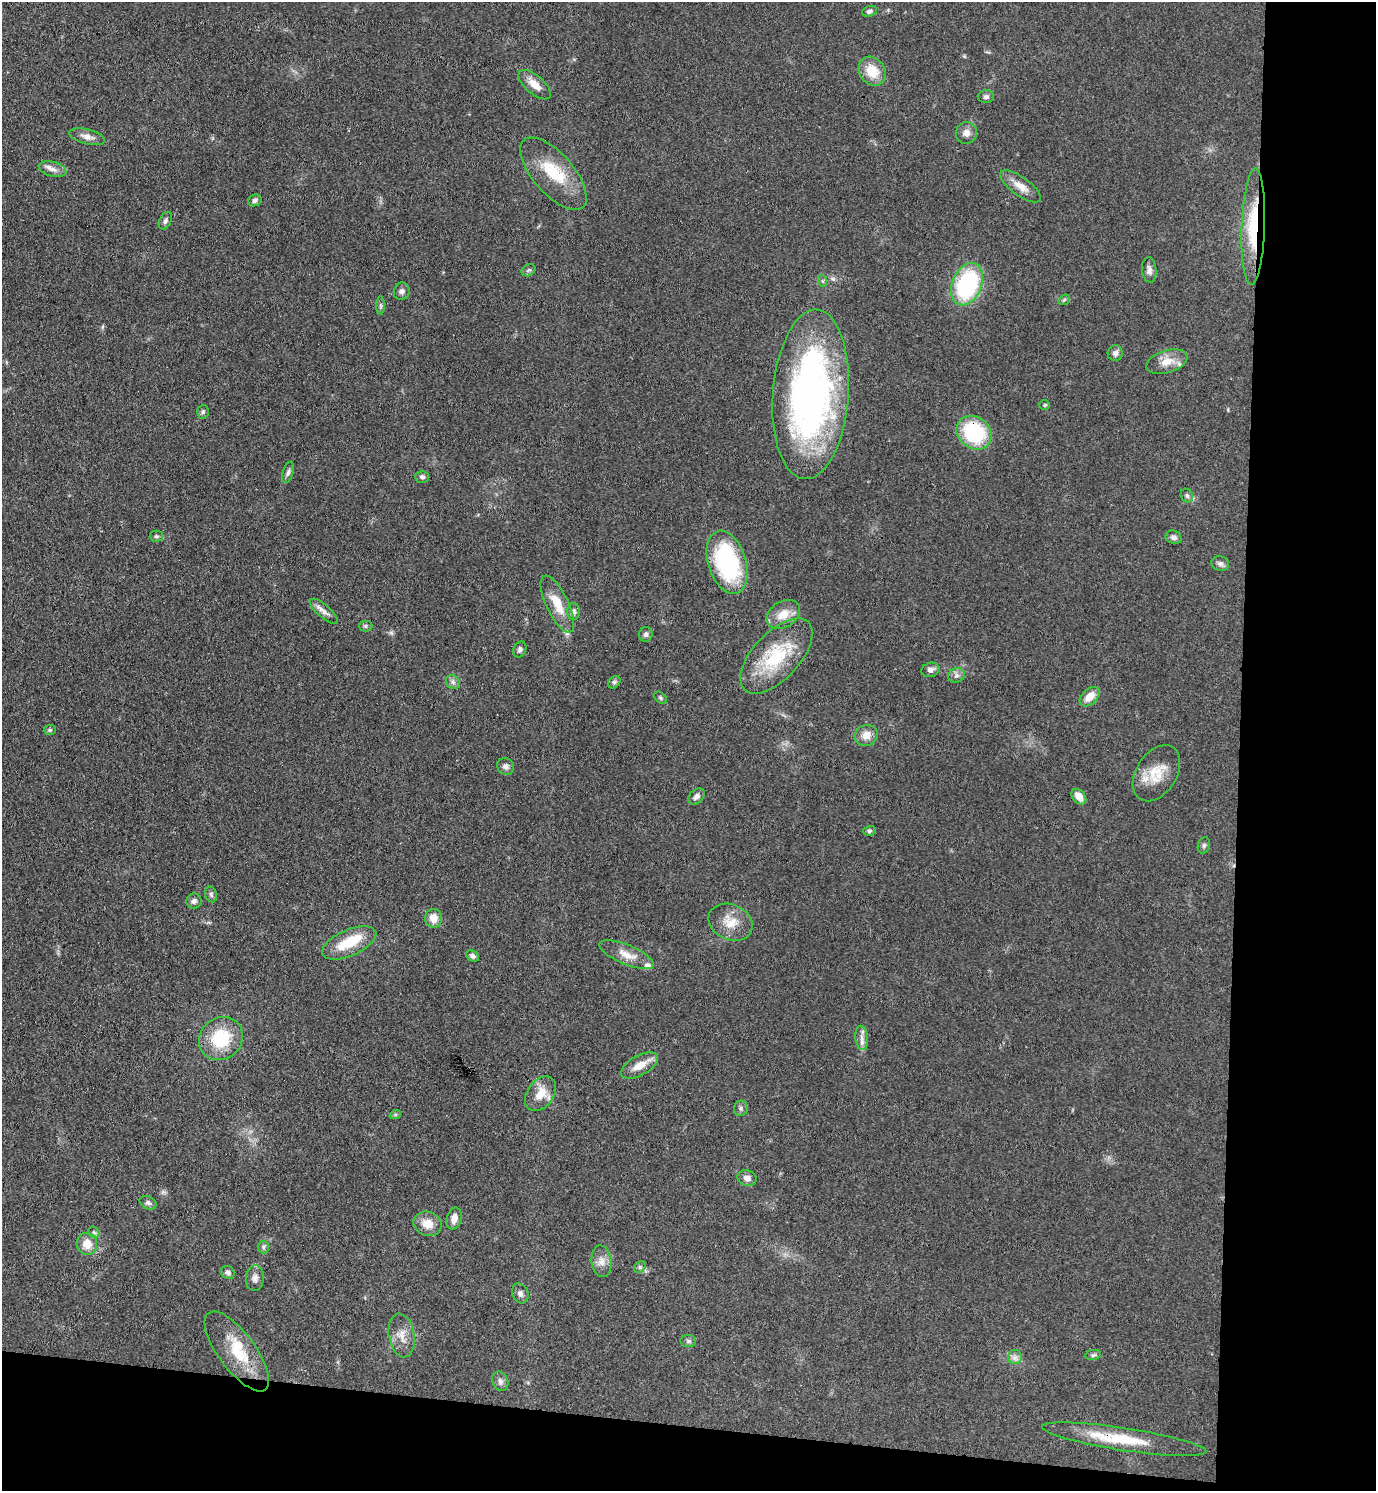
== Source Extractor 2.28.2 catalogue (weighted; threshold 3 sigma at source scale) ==
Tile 9 of 3 x 3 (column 3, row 3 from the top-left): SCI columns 3018-4391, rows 7-1495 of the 4553 x 4479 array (HDU 1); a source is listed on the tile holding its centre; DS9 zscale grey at full resolution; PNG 1378 x 1493 px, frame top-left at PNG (2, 2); each listed source drawn as its Kron ellipse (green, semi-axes under 4 px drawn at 4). Shown black and unused: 14% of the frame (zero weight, under 3 of 4 exposures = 5% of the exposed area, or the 3 px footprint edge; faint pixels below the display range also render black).
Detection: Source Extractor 2.28.2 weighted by HDU 2 'WHT'; one run over the whole footprint, this tile lists its part. Background 0.14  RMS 0.0073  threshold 0.0327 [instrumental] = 3 sigma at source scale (4.5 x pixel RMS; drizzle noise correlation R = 1.50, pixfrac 1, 0.05/0.05 arcsec/px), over >= 5 px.
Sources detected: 91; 5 inside a brighter listed object's ellipse — not listed separately; the other 86 listed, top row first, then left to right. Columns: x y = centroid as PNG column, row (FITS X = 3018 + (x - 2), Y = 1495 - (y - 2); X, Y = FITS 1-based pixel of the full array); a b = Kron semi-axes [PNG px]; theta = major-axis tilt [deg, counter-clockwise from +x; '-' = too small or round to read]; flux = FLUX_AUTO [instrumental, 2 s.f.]
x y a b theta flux
869 11 8 5 18 1.8
872 71 15 12 -54 16
535 85 20 9 -41 8.4
986 97 8 6 2 2.1
966 133 11 10 - 4.9
87 137 18 7 -14 5
52 169 14 7 -14 4.6
553 174 45 20 -49 33
1020 186 24 9 -36 8.9
255 200 7 5 25 1.8
165 221 9 6 63 2.1
1253 227 58 11 88 42
529 270 7 5 34 1.5
1149 270 13 7 -85 3.8
823 281 6 4 -71 1.1
967 284 22 14 67 89
402 291 9 8 - 2.5
1064 300 6 4 43 1.1
381 306 9 4 90 1.6
1115 353 8 7 - 2.9
1167 362 21 11 17 10
811 394 85 38 86 320
1045 405 5 5 - 1
203 412 7 5 87 1.6
974 433 19 15 -38 55
288 472 11 5 73 2.2
422 477 7 6 - 1.9
1187 496 7 5 -58 2
156 536 6 5 - 1.6
1174 537 8 6 -24 2.9
727 562 32 19 -72 90
1220 564 9 7 -14 2.5
557 604 31 11 -64 16
324 611 17 6 -40 4.5
573 612 8 6 90 2.7
783 614 18 13 33 11
366 626 6 5 - 1.4
646 634 7 6 - 2.1
520 649 8 6 64 2.2
776 656 46 23 47 45
930 670 9 7 15 3.5
956 675 8 7 - 2.7
453 682 7 6 - 2.3
614 682 7 5 44 1.5
1090 697 11 7 44 9.7
660 698 7 5 -42 1.2
50 730 6 5 - 1.4
866 735 12 10 24 7.2
506 766 9 8 - 3.1
1156 773 31 20 57 19
696 796 9 6 44 2.9
1079 797 9 6 -48 8.6
869 831 6 5 - 1.3
1204 845 8 6 75 1.7
211 894 8 5 -72 1.7
194 901 8 8 - 2.6
433 918 9 8 - 8.4
731 922 23 17 -24 14
349 943 29 13 23 24
627 955 29 9 -23 10
473 956 7 5 -27 2.5
221 1038 23 20 42 35
862 1038 12 6 -84 3.8
639 1065 20 9 29 9.6
541 1094 19 13 53 13
741 1108 8 7 - 2
395 1115 6 3 18 0.97
747 1178 9 7 -20 4.2
148 1203 9 6 -26 2
454 1219 11 7 75 5.8
427 1224 14 12 -22 11
94 1232 6 5 - 1.3
87 1244 11 10 - 9.6
263 1247 6 5 - 1.6
601 1261 16 10 -84 6.1
640 1267 6 5 - 1.6
228 1273 7 6 - 2.2
255 1278 13 9 85 4.1
520 1293 10 8 -64 2.9
402 1335 22 13 -80 10
688 1341 8 6 -1 1.8
237 1351 48 18 -53 30
1093 1355 8 5 10 1.4
1015 1357 7 6 - 2.7
500 1381 10 7 -65 3.1
1124 1439 83 11 -9 34
Overlapping masked pixels (flux is a lower limit): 3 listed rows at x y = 1253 227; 974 433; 1124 1439